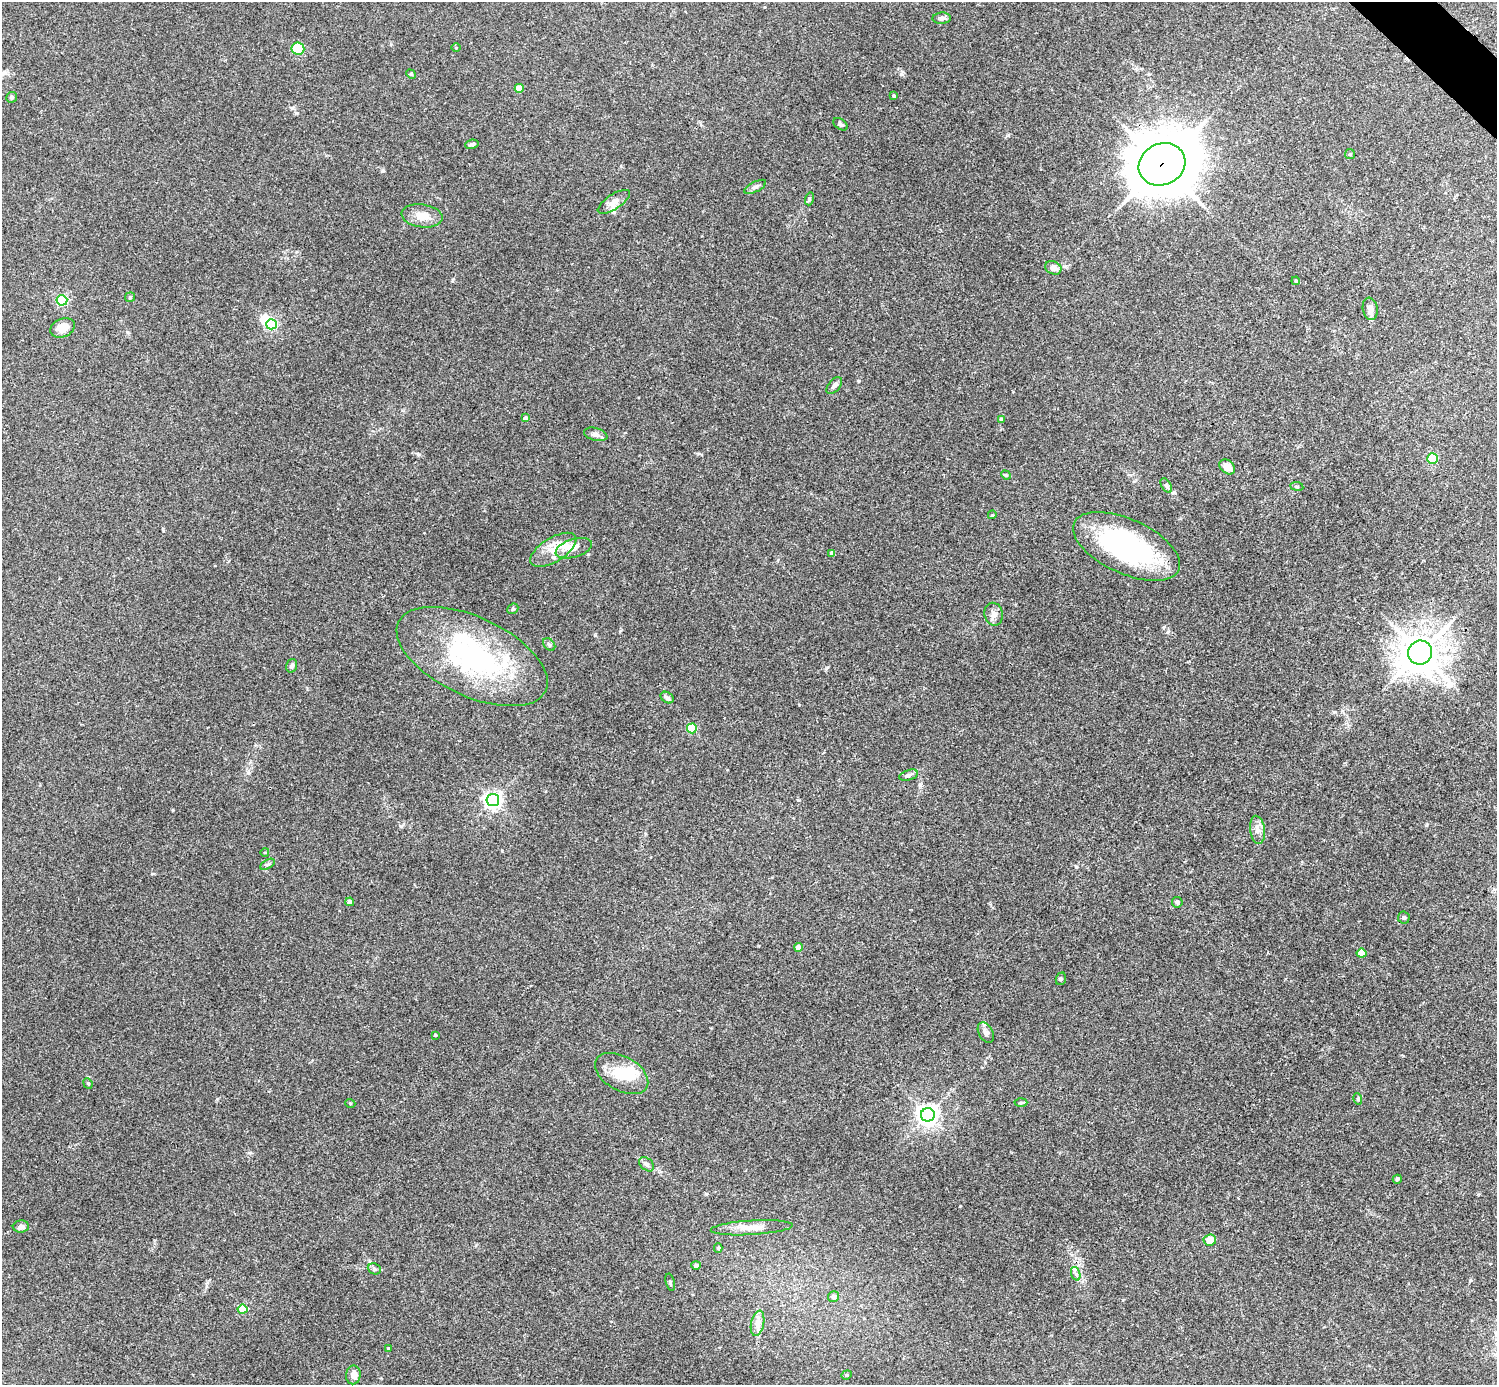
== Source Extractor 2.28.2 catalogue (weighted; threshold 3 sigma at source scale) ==
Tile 10 of 4 x 4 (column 2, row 3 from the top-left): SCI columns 1502-2996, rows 1683-3065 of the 5988 x 5988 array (HDU 1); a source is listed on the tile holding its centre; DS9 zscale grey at full resolution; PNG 1499 x 1387 px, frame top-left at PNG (2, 2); each listed source drawn as its Kron ellipse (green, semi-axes under 4 px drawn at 4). Shown black and unused: <1% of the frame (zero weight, under 3 of 4 exposures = <1% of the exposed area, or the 3 px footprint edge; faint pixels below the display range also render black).
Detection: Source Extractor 2.28.2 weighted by HDU 2 'WHT'; one run over the whole footprint, this tile lists its part. Background 0.0533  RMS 0.005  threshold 0.0225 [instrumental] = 3 sigma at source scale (4.5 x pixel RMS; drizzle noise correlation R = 1.50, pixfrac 1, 0.05/0.05 arcsec/px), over >= 5 px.
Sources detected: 85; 3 inside a brighter object's white glare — neither listed nor drawn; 3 inside a brighter listed object's ellipse — not listed separately; the other 79 listed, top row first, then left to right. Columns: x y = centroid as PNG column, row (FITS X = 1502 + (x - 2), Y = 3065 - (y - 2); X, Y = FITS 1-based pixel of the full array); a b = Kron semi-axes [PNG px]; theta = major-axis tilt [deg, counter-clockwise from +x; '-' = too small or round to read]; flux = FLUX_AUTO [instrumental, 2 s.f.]
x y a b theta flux
942 18 9 5 2 1.2
298 48 6 6 - 16
456 48 5 3 - 0.42
411 74 5 4 - 0.61
519 88 4 4 - 7.8
894 96 3 3 - 0.86
12 97 5 5 - 0.9
840 124 8 5 -37 0.98
472 144 7 4 10 0.99
1350 154 5 5 - 0.68
1162 164 24 20 25 2600
755 187 12 5 27 1.5
809 199 6 4 72 0.68
614 202 18 7 33 3.4
422 216 21 11 -8 6.4
1053 268 8 6 -23 3.1
1296 281 4 3 - 0.43
130 297 5 4 - 0.65
62 300 5 5 - 49
1370 309 11 7 -81 2.4
271 324 5 5 - 44
62 328 13 9 23 5.6
834 385 10 5 49 1.6
526 418 4 4 - 2.4
1001 419 4 4 - 0.76
596 434 12 6 -14 1.8
1433 459 5 5 - 35
1227 467 9 6 -41 4.9
1006 475 5 4 - 0.48
1166 485 8 4 -58 1.2
1297 486 6 3 -9 0.55
992 515 4 3 - 0.42
1126 546 57 27 -25 83
574 548 19 9 17 4.2
553 550 26 12 32 9
832 553 4 4 - 1.8
513 609 6 5 - 0.71
994 614 11 9 -78 2.6
549 645 7 5 -48 0.94
1420 653 12 11 - 1100
472 657 81 39 -25 88
292 666 7 5 73 1.2
667 698 7 5 -34 1.3
692 728 5 5 - 24
909 775 10 5 17 1.4
493 800 6 6 - 190
1257 830 14 7 -83 2.9
265 852 4 3 - 0.33
268 864 8 4 30 0.98
350 902 4 4 - 1.8
1177 902 5 5 - 0.93
1404 917 6 6 - 0.93
798 947 4 4 - 3.4
1362 953 5 4 - 9.8
1061 979 6 5 - 0.75
986 1033 11 7 -61 2.2
435 1035 3 3 - 0.69
622 1074 29 17 -29 15
88 1083 5 4 - 0.73
1358 1099 6 3 -73 0.6
350 1103 5 3 - 0.42
1021 1103 6 4 2 0.67
928 1115 7 6 - 320
647 1164 8 6 -41 1.3
1397 1179 4 4 - 0.85
21 1226 8 6 4 1.5
752 1228 41 7 3 6.5
1210 1240 6 5 - 5.4
718 1248 4 4 - 0.84
696 1265 5 4 - 1.5
374 1269 7 5 -22 1
1076 1274 7 4 -71 1.2
670 1282 9 4 -77 0.81
833 1296 5 5 - 1.7
243 1309 5 4 - 14
757 1323 13 6 78 3
389 1349 3 3 - 0.68
353 1375 9 7 81 3.4
847 1375 5 4 - 0.72
Overlapping masked pixels (flux is a lower limit): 2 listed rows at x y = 1162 164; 1126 546
Unlisted compact peaks at least as high as the median listed source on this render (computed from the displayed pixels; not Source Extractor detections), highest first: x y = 960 1206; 418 454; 383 171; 902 74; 595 635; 173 810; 292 108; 1076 867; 827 667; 453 279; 799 705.